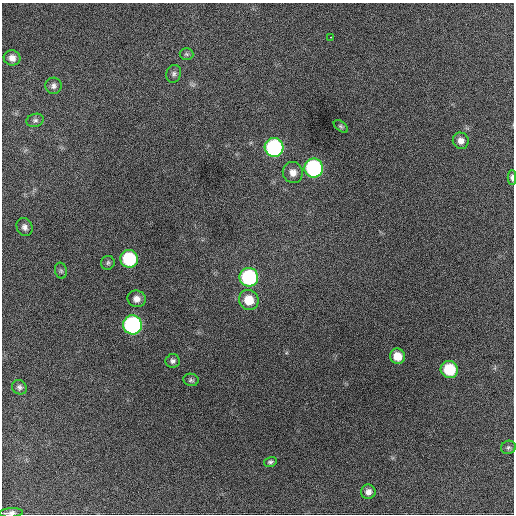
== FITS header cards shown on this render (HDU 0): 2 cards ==
NAXIS1  =                  512 / Axis length
NAXIS2  =                  512 / Axis length

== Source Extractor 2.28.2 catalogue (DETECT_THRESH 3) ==
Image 512 x 512 px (HDU 0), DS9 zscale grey, 1 PNG px = 1 image px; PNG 516 x 516 px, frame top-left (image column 1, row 512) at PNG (2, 3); each listed source drawn as its Kron ellipse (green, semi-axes under 4 px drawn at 4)
Background 838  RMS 22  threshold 67.3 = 3 sigma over >= 5 px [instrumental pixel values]
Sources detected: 29; all 29 listed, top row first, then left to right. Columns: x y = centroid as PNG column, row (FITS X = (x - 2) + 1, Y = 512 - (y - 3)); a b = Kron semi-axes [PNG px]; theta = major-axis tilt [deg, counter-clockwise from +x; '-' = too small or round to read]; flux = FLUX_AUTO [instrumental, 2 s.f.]
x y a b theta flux
331 37 3 2 - 7000
186 54 7 5 -3 3000
12 58 8 7 - 9200
174 74 9 7 75 4600
53 86 8 8 - 5500
35 120 9 6 17 4000
341 126 8 5 -37 2800
461 141 8 8 - 8900
274 147 9 9 - 200000
314 168 9 9 - 200000
293 172 10 10 - 12000
512 177 7 4 -90 4200
25 227 9 7 -63 6800
129 259 9 9 - 100000
108 263 7 6 - 3700
61 271 8 6 -74 3100
249 277 9 9 - 160000
137 299 9 8 - 9400
249 300 10 9 - 29000
132 325 9 9 - 250000
397 356 7 7 - 19000
173 361 7 6 - 4600
449 369 9 8 - 59000
191 380 7 6 - 3500
19 387 8 7 - 4500
508 447 7 6 - 3700
270 462 6 5 - 3400
368 492 7 7 - 7800
11 513 12 4 4 5800
At the frame edge (FLAGS 8, measured only in part): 2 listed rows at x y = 512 177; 11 513